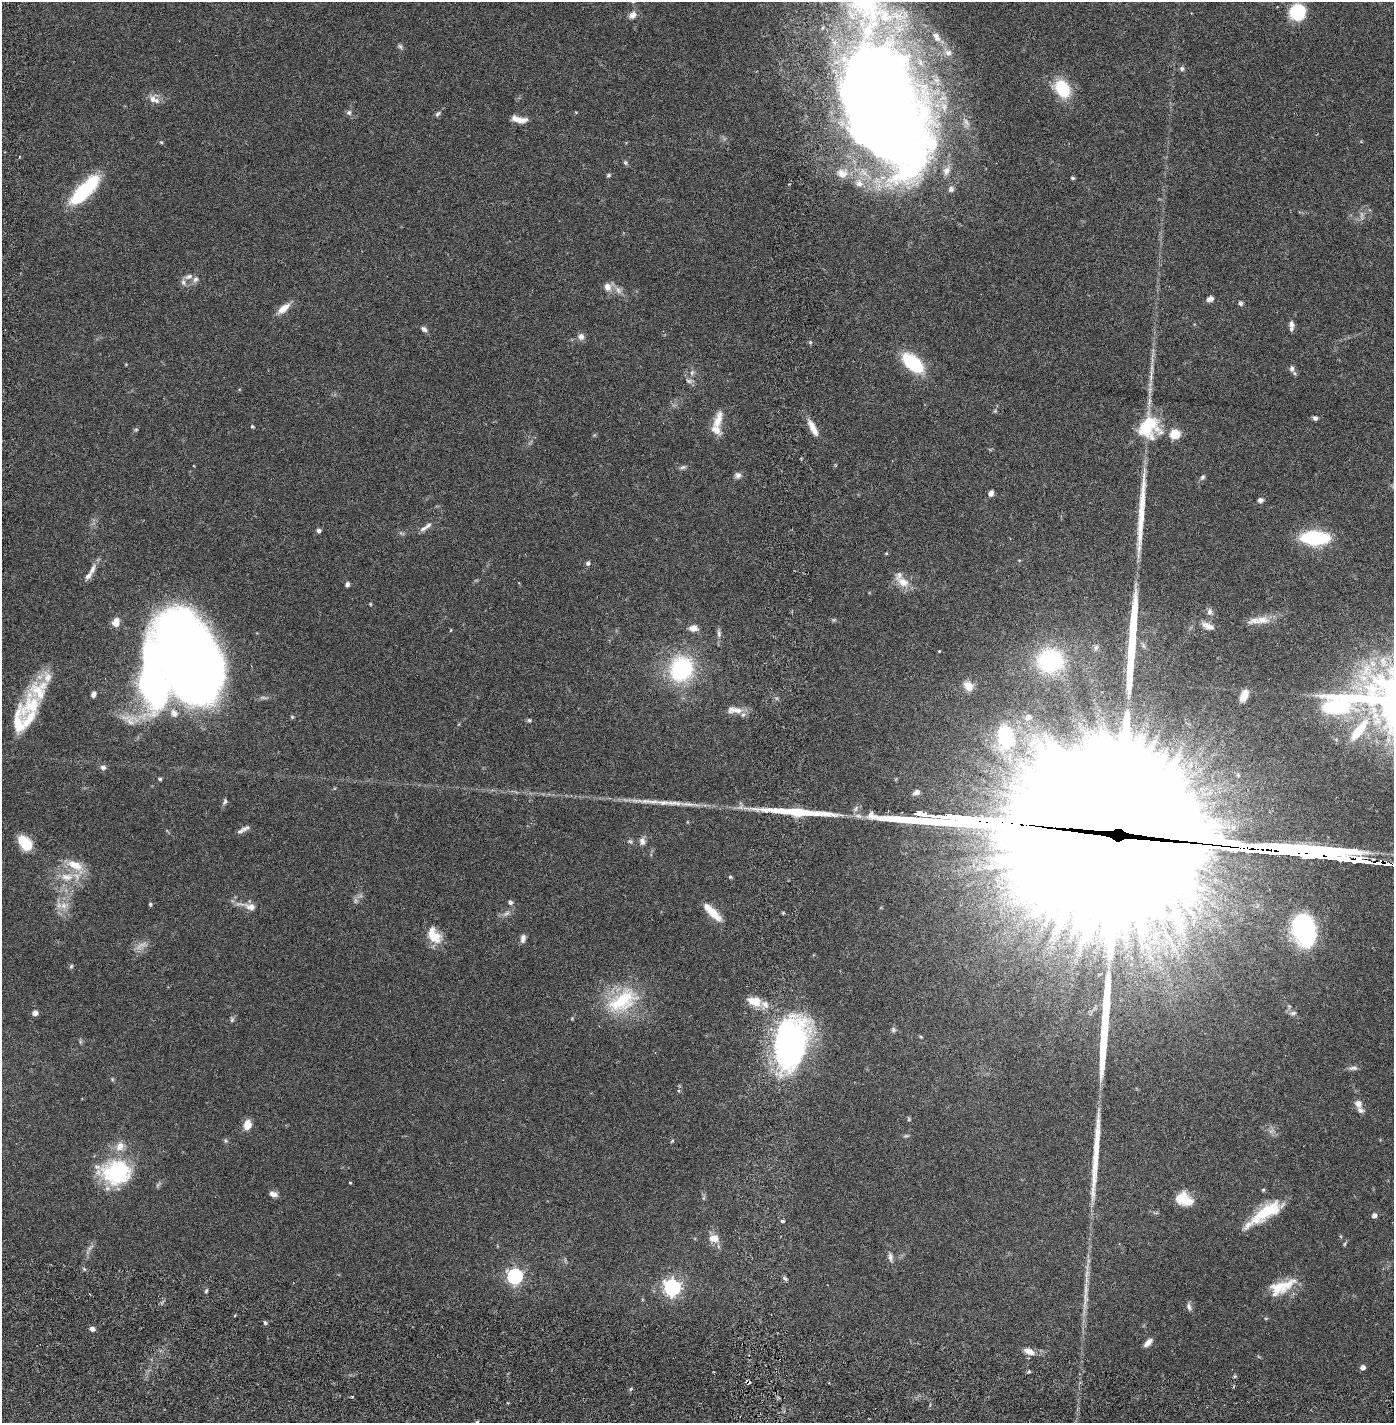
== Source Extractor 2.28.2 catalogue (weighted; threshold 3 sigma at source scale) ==
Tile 10 of 4 x 4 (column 2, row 3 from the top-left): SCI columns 1497-2888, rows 1509-2929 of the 5886 x 5856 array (HDU 1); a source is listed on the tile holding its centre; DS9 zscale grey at full resolution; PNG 1396 x 1425 px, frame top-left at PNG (2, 2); no overlay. Shown black and unused: <1% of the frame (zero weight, under 2 of 6 exposures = <1% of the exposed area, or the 3 px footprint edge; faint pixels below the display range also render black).
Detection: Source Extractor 2.28.2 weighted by HDU 2 'WHT'; one run over the whole footprint, this tile lists its part. Background 0.0412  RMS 0.004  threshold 0.0162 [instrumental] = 3 sigma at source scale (4.09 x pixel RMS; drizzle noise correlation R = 1.36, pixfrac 0.8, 0.05/0.05 arcsec/px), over >= 5 px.
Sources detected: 185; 6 too faint to see at this stretch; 1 rendered entirely black (masked); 4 inside a brighter object's white glare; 7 long thin detections or spike segments (spike, bleed or trail) — not listed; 23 inside a brighter listed object's ellipse — not listed separately; the other 144 listed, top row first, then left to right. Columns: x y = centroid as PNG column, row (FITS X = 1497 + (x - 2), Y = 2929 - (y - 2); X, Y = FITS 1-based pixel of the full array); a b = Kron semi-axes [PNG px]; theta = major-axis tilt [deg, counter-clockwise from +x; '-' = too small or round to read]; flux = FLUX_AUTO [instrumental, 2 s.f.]
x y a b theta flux
1298 12 17 17 - 8.8
632 15 11 9 48 1.4
936 37 14 7 -58 1.4
400 46 7 5 -72 0.49
949 53 8 8 - 0.84
1182 69 7 6 - 0.54
1062 89 22 15 -56 9.4
153 99 15 8 67 1.5
883 103 130 66 -73 430
349 112 7 7 - 0.67
438 114 9 5 40 0.57
519 119 20 7 -10 2.2
161 142 5 4 - 0.27
625 163 7 5 -69 0.42
842 174 14 12 -23 2.6
609 175 6 4 32 0.38
1072 178 4 3 - 0.34
789 184 3 3 - 0.26
86 189 39 14 42 15
189 276 11 6 23 1
607 287 10 9 - 1.8
618 290 11 7 -66 1.2
1210 299 8 6 24 1
1240 303 5 5 - 0.59
283 309 18 8 38 2.6
1292 325 10 7 -85 1.1
424 329 8 6 -40 0.82
581 336 8 8 - 1.2
913 363 22 11 -41 16
1292 368 8 6 -89 0.93
692 373 8 5 71 0.64
1151 373 11 4 -90 0.91
689 381 9 6 -16 0.72
995 411 6 4 18 0.3
1315 418 6 5 - 0.66
718 420 27 11 73 3.3
252 427 5 4 - 0.29
1149 427 29 26 59 12
813 428 23 7 -62 2.6
136 429 5 3 - 0.28
1175 434 9 9 - 4.1
683 467 9 5 11 0.58
738 475 8 7 - 0.87
1202 477 8 6 50 0.54
991 493 7 5 59 1
1260 500 7 6 - 0.66
424 528 12 6 29 0.99
319 530 5 5 - 0.56
1315 538 21 9 -2 26
886 553 4 4 - 0.23
588 563 6 5 - 0.62
92 569 17 7 66 1.7
903 582 18 11 -29 3
347 584 5 5 - 0.66
370 604 5 3 - 0.21
1209 611 9 7 -84 0.87
1262 620 23 11 3 3.3
116 622 9 7 70 2.4
1208 626 18 8 -23 1.9
693 628 10 7 1 1.6
451 630 4 3 - 0.18
719 633 12 5 -80 0.77
1096 647 8 6 73 0.64
939 651 3 2 - 0.21
190 659 74 48 -68 380
1050 661 29 26 6 23
681 669 20 18 64 27
47 677 14 11 84 2.6
968 686 13 10 -48 2
93 694 6 5 - 0.88
1244 696 9 6 64 4.2
737 710 16 9 -9 2.3
292 717 5 5 - 0.29
1028 717 10 8 22 1.2
529 720 5 5 - 0.37
130 721 25 17 25 4.8
21 722 39 25 66 10
1359 730 34 11 53 7.3
1005 737 36 23 -87 19
103 767 7 6 - 0.79
160 779 5 3 - 0.35
916 792 9 6 24 0.92
225 801 8 5 69 0.53
651 801 38 6 -4 3.5
246 828 13 6 13 0.84
1123 830 133 33 -8 24000
630 841 8 5 -38 0.47
642 841 10 7 -80 1.1
25 843 17 11 -48 6.1
75 865 22 10 -23 4.5
67 877 20 11 -2 4.3
730 877 5 4 - 0.36
510 902 6 5 - 0.62
150 904 5 4 - 0.32
64 905 13 9 13 2.1
250 906 17 10 -17 2
713 913 24 9 -43 3.9
783 913 4 4 - 0.31
1304 930 29 20 -70 30
434 935 21 14 -56 4.7
523 938 11 6 81 1
71 966 6 5 - 0.37
622 1001 46 26 34 15
754 1001 20 12 -16 3.6
35 1013 6 5 - 1
1293 1013 9 6 8 0.73
232 1019 7 5 76 0.48
893 1030 6 6 - 0.5
921 1037 5 4 - 0.26
791 1043 49 30 79 72
1353 1068 13 5 6 0.78
1358 1103 11 9 -76 1.3
909 1119 6 4 90 0.29
247 1125 10 8 74 2.8
906 1136 7 4 1 0.38
672 1141 5 3 - 0.25
116 1172 36 30 5 20
350 1183 4 3 - 0.18
1263 1190 5 4 - 0.31
273 1194 10 6 -16 1.1
1184 1199 19 14 -22 4.6
1264 1213 47 13 35 11
1374 1215 6 5 - 0.83
782 1221 4 3 - 0.46
1340 1236 5 3 - 0.23
714 1238 13 10 -4 2.3
890 1257 13 6 -83 1
515 1276 6 6 - 65
785 1278 7 5 -48 0.5
1281 1286 35 14 18 6.4
672 1287 7 6 - 89
206 1291 6 3 47 0.33
1085 1296 19 6 -82 1.7
1189 1307 11 6 -67 0.87
235 1315 3 3 - 0.26
1266 1318 5 3 - 0.22
265 1322 6 4 -62 0.41
92 1329 6 5 - 0.87
1148 1342 13 6 44 1.3
1029 1351 14 7 -22 2.1
1363 1367 4 4 - 1.3
1029 1372 5 3 - 0.35
748 1382 4 3 - 0.86
352 1396 4 3 - 0.25
Overlapping masked pixels (flux is a lower limit): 2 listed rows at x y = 1123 830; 748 1382
Isophote crosses this tile's border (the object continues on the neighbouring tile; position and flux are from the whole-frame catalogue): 2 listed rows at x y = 883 103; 1123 830